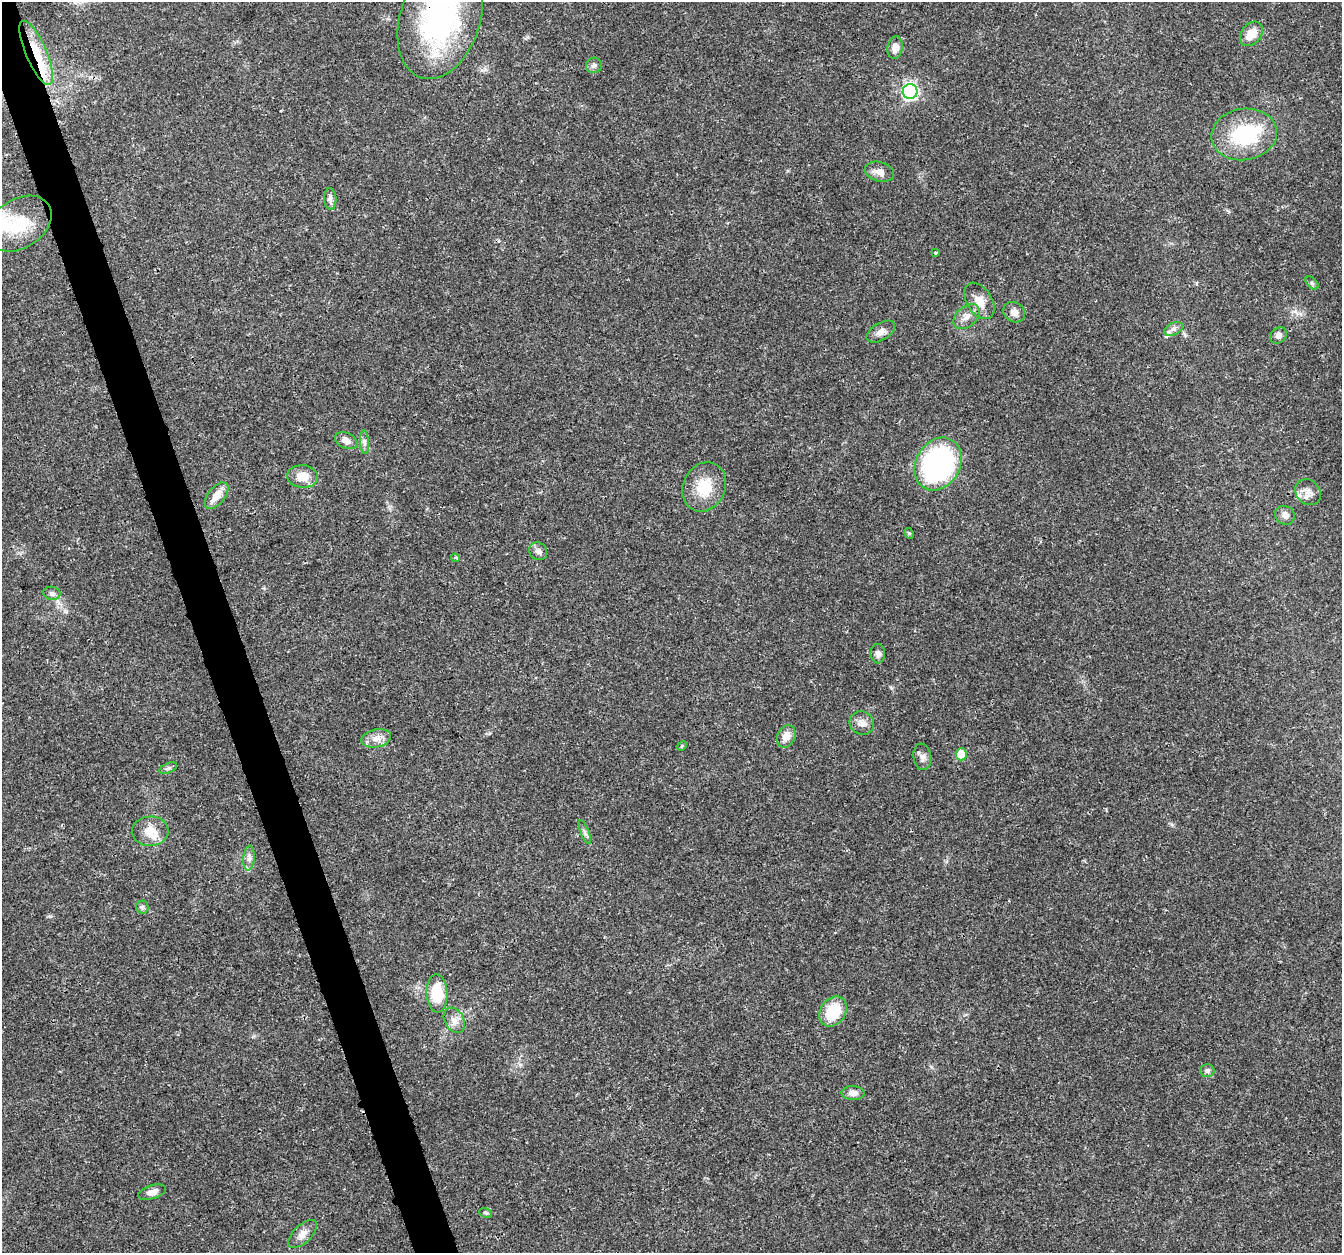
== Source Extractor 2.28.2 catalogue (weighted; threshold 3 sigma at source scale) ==
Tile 11 of 4 x 4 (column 3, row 3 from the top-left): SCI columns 2684-4023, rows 1366-2616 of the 5363 x 5184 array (HDU 1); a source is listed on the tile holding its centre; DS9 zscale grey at full resolution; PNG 1344 x 1255 px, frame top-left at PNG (2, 2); each listed source drawn as its Kron ellipse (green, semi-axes under 4 px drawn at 4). Shown black and unused: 3% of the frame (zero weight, under 3 of 4 exposures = <1% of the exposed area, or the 3 px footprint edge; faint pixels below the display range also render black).
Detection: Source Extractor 2.28.2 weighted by HDU 2 'WHT'; one run over the whole footprint, this tile lists its part. Background 0.0269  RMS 0.002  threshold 0.0089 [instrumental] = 3 sigma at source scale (4.5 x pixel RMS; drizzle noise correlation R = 1.50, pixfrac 1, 0.0396/0.0396 arcsec/px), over >= 5 px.
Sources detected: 53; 1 inside a brighter object's white glare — neither listed nor drawn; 2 inside a brighter listed object's ellipse — not listed separately; the other 50 listed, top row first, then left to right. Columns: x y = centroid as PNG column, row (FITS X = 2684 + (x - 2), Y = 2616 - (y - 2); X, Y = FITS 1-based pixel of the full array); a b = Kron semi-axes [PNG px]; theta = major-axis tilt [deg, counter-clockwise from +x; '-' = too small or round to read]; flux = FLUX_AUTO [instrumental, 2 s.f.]
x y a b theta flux
440 18 62 40 72 41
1251 34 13 10 51 2.9
895 48 11 7 81 1.9
36 53 34 10 -67 6.6
594 65 8 7 - 0.7
910 92 7 7 - 50
1244 134 33 25 8 15
879 172 15 9 -15 1.7
330 199 11 6 -87 0.78
20 224 35 24 34 8.6
935 253 4 3 - 0.22
1312 283 8 4 -45 0.42
979 301 20 12 -57 2.6
1014 312 11 9 -35 1.4
967 316 15 10 41 1.7
1173 329 10 6 26 0.8
881 332 16 8 31 1.3
1278 335 9 7 42 0.87
346 441 12 7 -24 1.3
364 442 12 4 -85 0.7
938 464 28 22 60 46
302 476 15 11 -6 3.1
704 487 25 21 64 5.9
1308 492 14 12 -48 1.8
217 496 15 8 51 2.6
1285 515 10 9 - 0.98
909 533 5 4 - 0.3
538 551 9 8 - 0.82
455 558 4 4 - 0.29
52 593 8 6 -10 0.72
878 654 9 7 -85 0.83
862 723 12 11 - 1.4
786 736 12 9 64 1.9
376 738 15 9 11 1.8
682 746 5 4 - 0.24
961 754 6 5 - 5.7
922 757 13 9 -83 1
168 768 9 5 25 0.43
150 831 18 14 3 3.2
585 832 13 4 -69 0.54
249 858 12 5 85 0.87
142 907 6 6 - 0.42
437 993 19 10 -89 7.1
833 1011 16 12 56 7.1
454 1020 13 9 -60 1.5
1207 1071 7 6 - 0.55
853 1093 11 7 -1 1.3
152 1192 14 7 16 1.2
485 1213 6 4 -21 0.32
303 1234 18 9 43 1.6
Overlapping masked pixels (flux is a lower limit): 2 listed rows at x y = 440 18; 36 53
Isophote crosses this tile's border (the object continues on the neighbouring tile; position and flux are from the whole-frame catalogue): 1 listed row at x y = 440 18
Unlisted compact peaks at least as high as the median listed source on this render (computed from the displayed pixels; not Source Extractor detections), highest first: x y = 66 612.